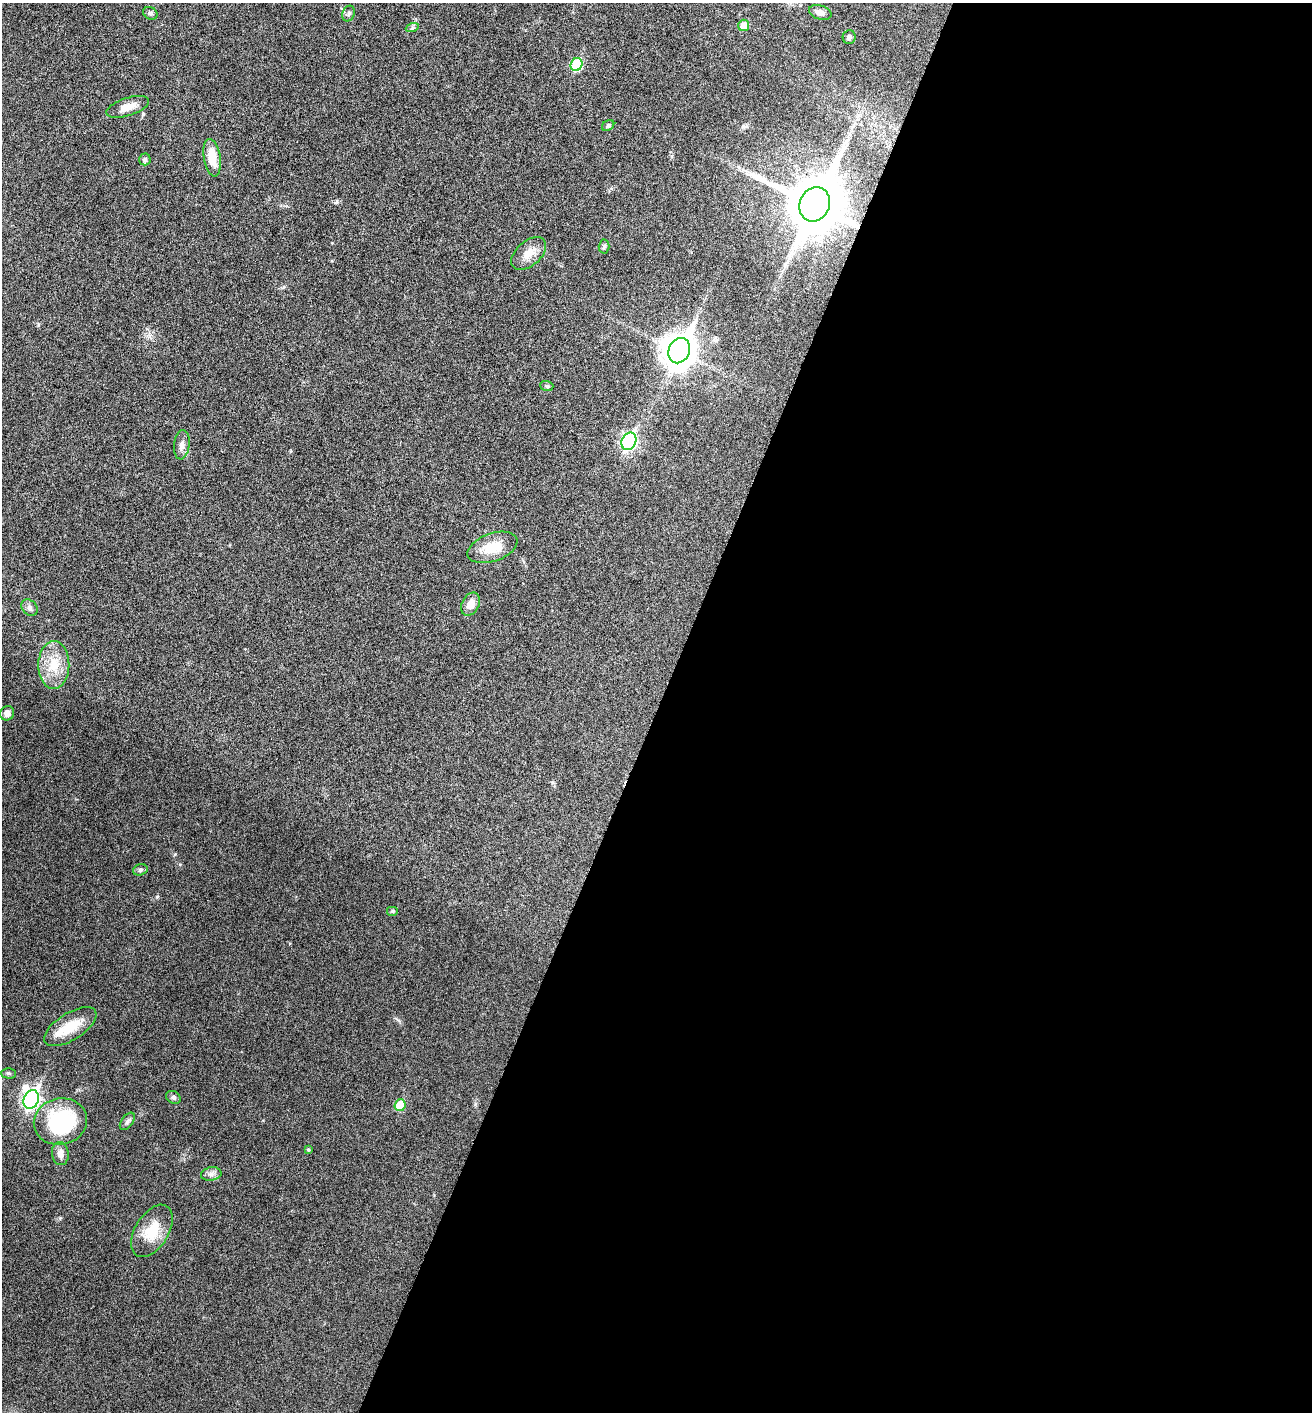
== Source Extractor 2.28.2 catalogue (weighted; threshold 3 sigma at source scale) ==
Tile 12 of 4 x 4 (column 4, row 3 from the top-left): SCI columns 4076-5385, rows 1423-2832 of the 5668 x 5660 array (HDU 1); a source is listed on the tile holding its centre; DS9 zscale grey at full resolution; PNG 1314 x 1414 px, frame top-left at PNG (2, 3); each listed source drawn as its Kron ellipse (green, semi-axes under 4 px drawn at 4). Shown black and unused: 50% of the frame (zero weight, under 5 of 9 exposures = <1% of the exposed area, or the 3 px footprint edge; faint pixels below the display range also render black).
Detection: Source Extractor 2.28.2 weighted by HDU 2 'WHT'; one run over the whole footprint, this tile lists its part. Background 0.027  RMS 0.0026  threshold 0.0105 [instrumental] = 3 sigma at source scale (4.09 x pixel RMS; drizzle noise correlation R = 1.36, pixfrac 0.8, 0.05/0.05 arcsec/px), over >= 5 px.
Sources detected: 38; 1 inside a brighter object's white glare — neither listed nor drawn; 1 inside a brighter listed object's ellipse — not listed separately; the other 36 listed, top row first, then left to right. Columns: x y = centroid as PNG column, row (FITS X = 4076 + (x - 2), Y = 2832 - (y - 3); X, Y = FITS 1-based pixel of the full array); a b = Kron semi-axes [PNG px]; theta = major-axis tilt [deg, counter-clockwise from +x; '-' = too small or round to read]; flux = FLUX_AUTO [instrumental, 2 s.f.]
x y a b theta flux
820 12 11 7 -18 1.4
150 13 7 6 - 0.49
349 13 8 6 71 0.52
744 25 6 5 - 3
412 28 7 4 19 0.41
849 37 7 6 - 0.57
577 64 7 5 66 12
128 107 22 9 18 2.6
608 125 6 5 - 0.57
212 158 19 8 -80 4.6
145 159 6 6 - 0.6
815 204 17 15 64 1700
604 247 7 5 86 0.44
529 253 20 12 41 3.2
679 351 13 10 66 420
547 386 7 5 -18 0.41
629 441 9 7 64 49
182 445 15 7 84 1.4
492 547 26 14 19 5.6
471 604 12 8 62 2.5
29 608 9 7 -47 0.83
54 665 24 15 89 5.9
7 713 7 7 - 1.2
140 870 7 5 17 0.47
392 911 6 5 - 0.32
70 1027 29 13 32 6.1
8 1073 7 5 -1 0.42
173 1097 8 6 -33 0.61
31 1099 9 7 66 73
400 1105 6 5 - 6.1
127 1121 10 5 53 0.61
60 1122 27 23 14 22
308 1150 4 4 - 0.41
60 1154 11 8 -83 1.7
211 1174 10 6 8 0.95
152 1231 29 16 59 6.7
Overlapping masked pixels (flux is a lower limit): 1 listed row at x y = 815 204
Unlisted compact peaks at least as high as the median listed source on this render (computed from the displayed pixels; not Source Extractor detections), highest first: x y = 157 897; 60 1218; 175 854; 38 325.